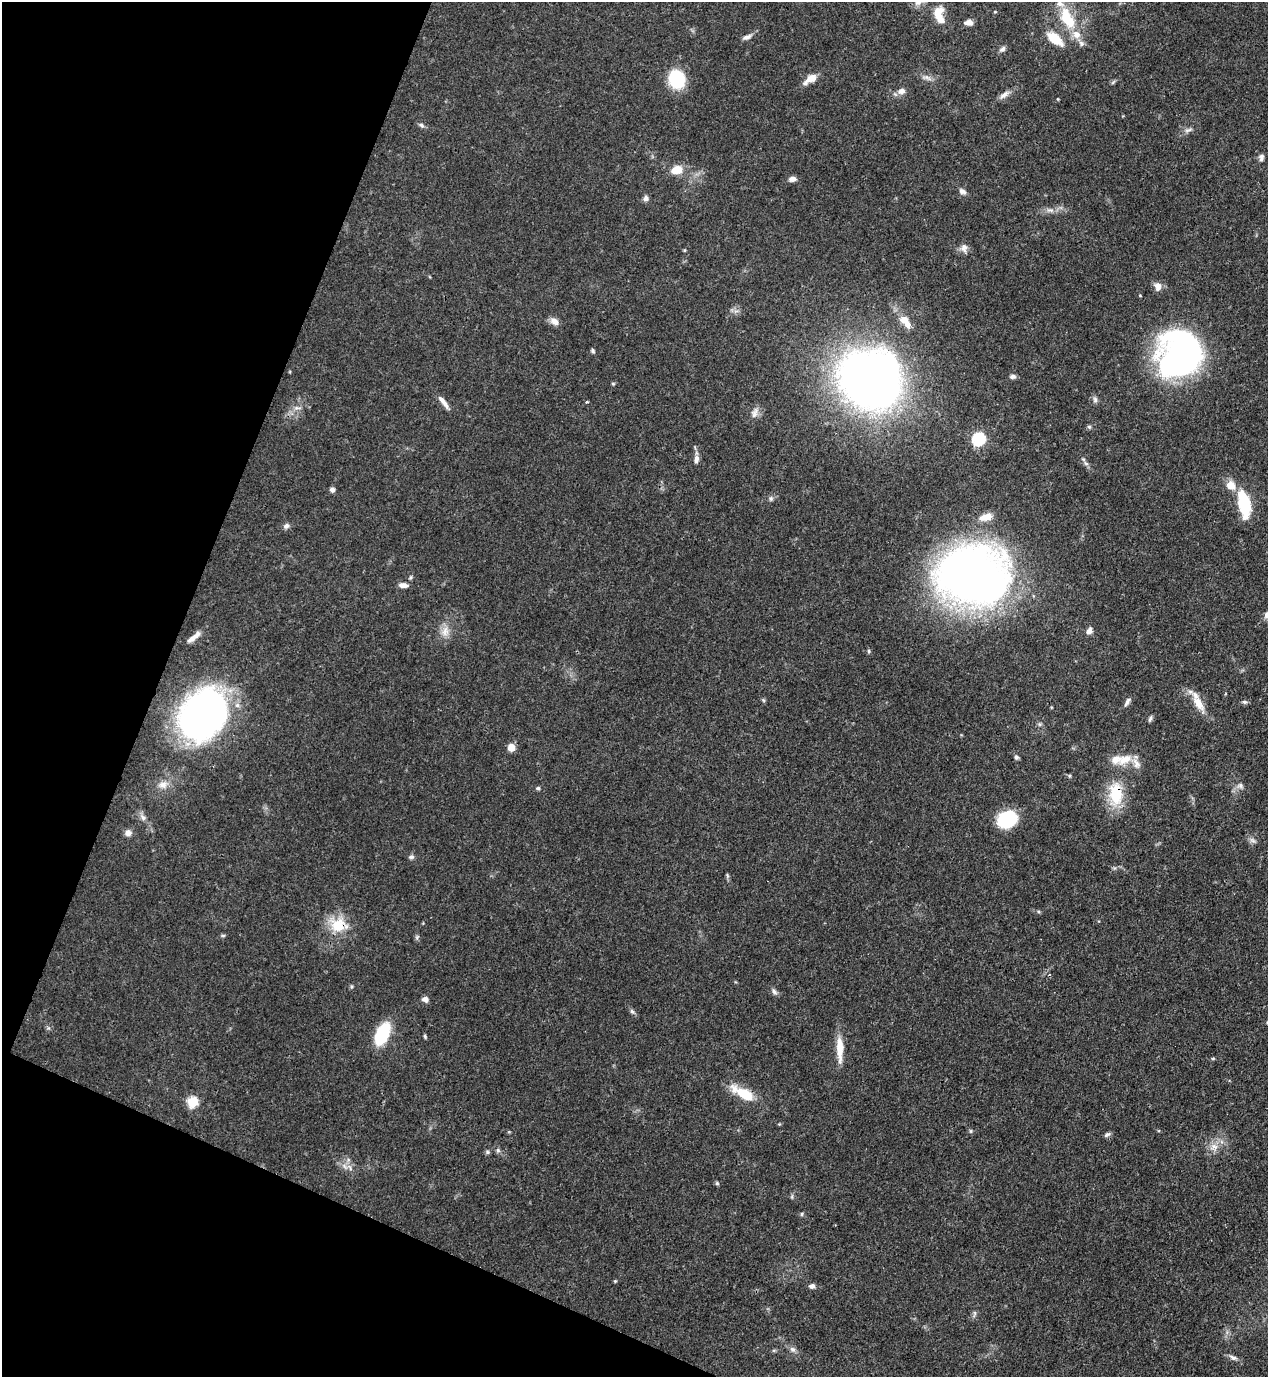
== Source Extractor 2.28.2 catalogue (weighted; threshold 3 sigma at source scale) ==
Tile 9 of 4 x 4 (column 1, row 3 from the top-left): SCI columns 225-1490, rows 1416-2790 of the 5643 x 5583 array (HDU 1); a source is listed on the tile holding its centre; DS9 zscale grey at full resolution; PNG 1270 x 1379 px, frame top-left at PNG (2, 2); no overlay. Shown black and unused: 20% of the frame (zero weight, under 3 of 4 exposures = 7% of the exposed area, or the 3 px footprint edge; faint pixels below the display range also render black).
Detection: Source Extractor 2.28.2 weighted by HDU 2 'WHT'; one run over the whole footprint, this tile lists its part. Background 0.07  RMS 0.0036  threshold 0.016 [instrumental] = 3 sigma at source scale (4.5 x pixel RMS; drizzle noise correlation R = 1.50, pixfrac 1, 0.05/0.05 arcsec/px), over >= 5 px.
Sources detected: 107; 9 inside a brighter listed object's ellipse — not listed separately; the other 98 listed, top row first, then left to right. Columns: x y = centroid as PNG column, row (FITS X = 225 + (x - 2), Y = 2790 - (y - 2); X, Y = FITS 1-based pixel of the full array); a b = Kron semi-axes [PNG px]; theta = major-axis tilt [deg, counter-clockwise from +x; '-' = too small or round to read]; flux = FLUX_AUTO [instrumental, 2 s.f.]
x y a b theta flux
995 12 4 4 - 0.35
937 13 17 9 66 4.7
1067 18 31 15 -63 14
969 22 10 6 1 1.9
747 37 13 6 22 1.6
1055 39 23 11 -38 7.7
1002 49 9 6 44 1.2
811 78 11 8 27 4
927 78 15 6 -18 1.8
677 79 19 16 -73 17
1113 82 7 4 45 0.56
901 91 10 8 10 2.1
1004 95 17 7 36 2.1
421 125 8 5 -32 0.95
1188 130 12 5 17 1.3
1261 157 9 7 88 1.2
676 170 13 9 16 5.4
792 179 7 6 - 1.9
962 191 10 6 -31 1.4
646 198 7 7 - 1.2
1050 210 12 7 -7 1.9
964 248 12 9 85 2.1
685 250 5 3 - 0.33
1158 286 12 9 -74 2.3
904 320 10 9 - 3.4
554 321 11 8 -30 2.5
593 351 6 5 - 0.62
1180 355 45 40 56 120
1012 376 8 5 1 1.1
870 380 51 47 -24 290
613 384 4 4 - 0.44
1095 400 8 6 -88 1
444 402 21 5 -52 2.5
587 402 4 3 - 0.36
297 408 10 5 1 1.3
755 413 16 9 72 2.4
1089 427 6 5 - 0.59
979 439 6 6 - 48
696 459 11 6 89 1.8
1086 463 8 5 -31 1
1231 485 13 11 -38 4.2
332 490 5 5 - 1.3
771 499 7 5 70 0.84
1244 503 27 11 -80 18
986 517 17 8 15 4.2
286 526 9 6 40 1.2
411 577 6 5 - 0.51
972 577 50 39 -8 380
403 585 10 6 -3 2
445 631 15 11 78 3.7
1089 631 9 8 - 1.6
194 637 22 6 41 2.9
869 651 5 5 - 0.5
763 700 6 4 -71 0.48
1127 702 14 5 57 1.3
1245 702 7 5 -15 0.8
1198 703 26 10 -57 6
202 714 36 26 57 260
1150 719 8 4 65 0.8
1039 724 6 4 -71 0.6
511 747 8 7 - 3.4
1016 757 6 5 - 0.8
1124 760 23 12 25 6.2
163 785 15 10 19 3.3
1240 786 9 8 - 1.4
538 788 6 5 - 0.57
1116 794 35 19 -88 14
143 817 11 6 -51 1.7
1007 819 18 14 27 23
128 833 7 7 - 2.1
1252 840 9 7 -32 1.2
411 857 8 6 18 0.85
727 875 6 4 -71 0.54
338 925 25 19 -14 11
223 935 6 4 1 0.49
417 937 7 4 -90 0.66
774 992 11 5 -56 1.1
425 999 8 7 - 1.3
632 1011 6 5 - 0.78
382 1034 15 8 66 31
425 1036 5 4 - 0.49
840 1049 33 8 -89 6.8
1213 1059 5 3 - 0.36
745 1094 22 10 -31 12
192 1102 6 5 - 25
971 1131 6 4 -90 0.48
1107 1134 9 6 26 0.94
1214 1147 12 9 9 3.1
498 1150 6 5 - 0.77
487 1152 6 4 -90 0.59
345 1166 12 6 -49 2
717 1183 6 5 - 0.55
802 1214 6 5 - 0.54
615 1281 4 4 - 0.4
812 1286 7 6 - 1.2
974 1314 11 4 82 0.82
793 1349 9 7 -43 1.4
1233 1358 12 6 -23 1.5
Overlapping masked pixels (flux is a lower limit): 2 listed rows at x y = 1116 794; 338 925